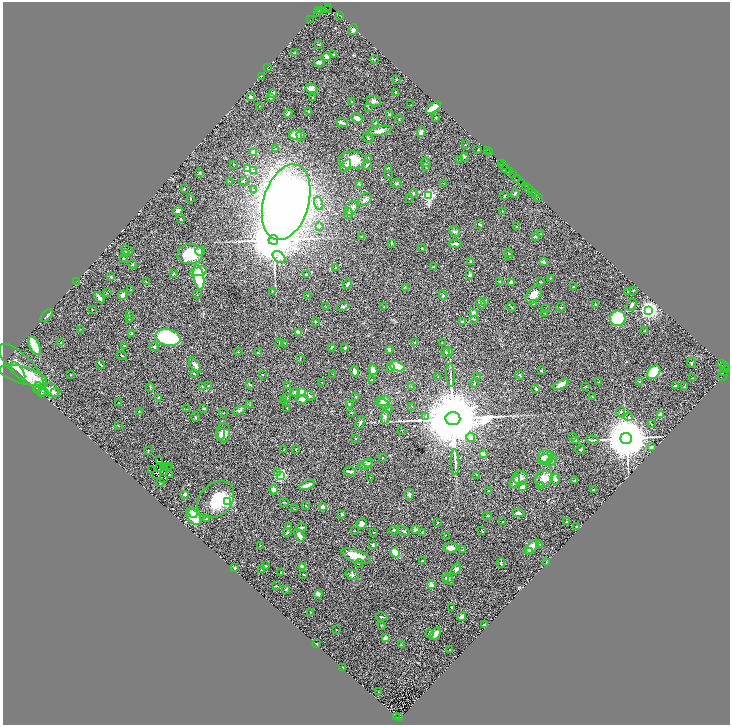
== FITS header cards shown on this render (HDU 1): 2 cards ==
NAXIS1  =                 1455
NAXIS2  =                 1446

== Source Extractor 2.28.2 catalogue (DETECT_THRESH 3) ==
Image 1455 x 1446 px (HDU 1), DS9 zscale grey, zoomed out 1/2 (1 PNG px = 2 x 2 image px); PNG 732 x 727 px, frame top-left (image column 2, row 1446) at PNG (3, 2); each listed source drawn as its Kron ellipse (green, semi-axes under 4 px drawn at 4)
Background 0.686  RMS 0.025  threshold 0.0747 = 3 sigma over >= 5 px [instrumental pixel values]
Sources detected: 441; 47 cannot appear on this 1/2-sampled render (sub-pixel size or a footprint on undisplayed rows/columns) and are neither listed nor drawn; the other 394 listed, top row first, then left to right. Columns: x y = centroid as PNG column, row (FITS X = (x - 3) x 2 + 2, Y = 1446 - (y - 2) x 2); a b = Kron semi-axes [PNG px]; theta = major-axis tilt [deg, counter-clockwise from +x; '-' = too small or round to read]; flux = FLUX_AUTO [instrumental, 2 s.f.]
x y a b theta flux
329 7 2 2 - 21
327 9 2 1 - 15
318 10 3 1 - 54
320 11 2 1 - 66
318 12 3 1 - 38
340 15 2 1 - 33
310 20 2 1 - 20
353 30 5 4 - 13
318 44 3 2 - 2.4
295 53 3 3 - 6.1
334 54 3 2 - 4.2
327 57 4 3 - 21
374 59 3 3 - 3.3
319 62 5 3 - 20
267 68 3 1 - 1.5
261 76 3 2 - 1.7
396 79 3 2 - 3
311 88 6 4 -15 26
396 92 3 3 - 4.3
273 94 2 2 - 46
251 96 2 2 - 32
270 97 3 2 - 5.8
313 98 2 2 - 2.5
374 101 7 5 -16 12
352 102 3 2 - 3.2
411 105 2 2 - 2.1
259 106 2 2 - 2.2
368 108 3 2 - 1.9
434 108 9 4 34 110
308 111 2 2 - 5.3
288 113 5 2 - 5.2
389 115 3 3 - 7.6
436 117 3 2 - 4.1
357 118 6 4 -27 27
399 119 2 2 - 2.3
342 122 6 3 -22 14
375 123 3 3 - 4.6
379 131 13 4 11 33
421 132 5 4 - 17
296 135 6 5 - 56
301 135 5 3 - 9.9
368 138 6 3 -50 5.2
465 145 2 1 - 2.1
275 149 3 2 - 2.5
478 150 3 2 - 2.3
487 150 2 1 - 23
253 152 3 3 - 53
490 153 3 1 - 41
464 157 4 2 - 4.2
368 158 4 1 - 2.2
352 160 13 8 -2 85
460 160 2 2 - 2.7
426 162 5 3 - 5.3
234 164 2 2 - 6.7
501 164 2 1 - 30
367 165 5 3 - 6.8
346 166 7 3 55 10
504 166 3 2 - 44
425 167 3 2 - 2.4
388 168 3 2 - 6.7
506 168 2 1 - 35
248 169 3 3 - 37
253 171 4 3 - 6.8
510 171 4 1 - 140
199 172 3 2 - 4.5
513 174 3 1 - 21
388 175 2 1 - 2.2
517 178 3 1 - 50
229 181 2 2 - 1.7
244 181 4 3 - 3.7
397 183 5 4 - 6.5
443 183 2 1 - 1.4
522 183 2 1 - 29
360 185 3 2 - 9.7
525 186 3 2 - 57
529 188 3 1 - 83
184 189 3 2 - 3.9
253 190 3 3 - 5.8
533 192 3 1 - 78
413 193 4 4 - 5.7
515 193 4 2 - 4.8
535 195 2 1 - 9.1
428 196 3 3 - 950
504 196 2 2 - 3.2
538 197 2 1 - 74
409 198 2 1 - 1.9
190 199 3 2 - 2.9
365 200 8 5 39 16
286 202 39 22 74 6600
319 203 7 3 -72 8.2
351 208 8 6 54 14
178 211 5 3 - 21
503 211 3 2 - 2.3
348 214 5 3 - 5.6
181 219 2 2 - 2.3
479 224 3 3 - 4.6
319 226 4 3 - 4.3
517 227 4 3 - 3.8
454 231 6 4 -47 8.8
541 234 2 2 - 3.5
535 236 3 2 - 11
362 237 2 2 - 5.3
273 240 5 5 - 42000
391 243 4 2 - 3.3
455 244 6 2 2 13
422 248 2 2 - 4.1
127 250 6 2 -27 4.3
200 251 5 4 - 26
508 252 3 2 - 5.1
126 254 4 3 - 29
190 254 13 10 3 170
509 255 3 3 - 7.1
279 257 7 5 -43 17
123 258 3 2 - 5.3
470 261 3 2 - 3.1
543 262 3 3 - 15
132 264 4 2 - 5.6
336 267 3 3 - 3.5
434 267 3 2 - 5.8
199 271 8 3 14 110
174 274 3 3 - 3.8
306 274 3 2 - 6.5
470 275 3 3 - 11
111 277 3 2 - 6.9
199 277 12 5 -80 410
550 278 3 2 - 2.5
500 281 3 2 - 2.7
76 282 2 1 - 1.1
146 282 3 2 - 2.3
511 282 2 2 - 48
540 282 3 2 - 3.1
348 284 5 2 - 12
405 287 3 2 - 2.4
573 287 2 2 - 3
131 290 3 2 - 1.9
633 291 2 2 - 3.3
272 292 3 2 - 2
627 292 3 2 - 2.2
107 293 2 2 - 1.9
123 295 5 3 - 19
197 295 2 2 - 2.1
443 295 4 3 - 5.9
534 295 10 6 55 42
308 296 2 1 - 1.4
100 298 6 3 -55 18
485 302 3 3 - 4.1
481 303 5 3 - 16
534 304 2 2 - 4.7
595 304 3 2 - 3.9
632 305 6 2 58 10
326 307 3 2 - 2.2
343 307 6 3 14 9.2
384 307 2 1 - 1.8
511 307 5 2 - 4.5
561 307 5 2 - 3
546 308 3 2 - 2.7
92 310 2 1 - 2.3
648 310 4 3 - 2600
474 313 3 3 - 19
545 313 2 1 - 1.4
129 314 3 2 - 7.2
47 315 8 3 50 9.9
618 318 8 7 - 200
129 319 2 2 - 2.5
474 319 4 2 - 2.6
315 321 2 2 - 14
463 322 4 3 - 13
81 329 2 2 - 1.9
645 330 4 2 - 2.9
299 332 3 3 - 26
132 334 3 2 - 3
168 337 12 8 -12 500
415 342 3 2 - 2.4
61 343 4 3 - 5.3
279 343 2 2 - 2.1
285 343 3 2 - 2.4
442 343 3 2 - 1.7
34 346 10 5 -63 61
125 346 4 3 - 5.4
154 347 4 3 - 6.2
331 347 3 2 - 7.5
345 348 2 2 - 11
389 349 3 3 - 8.8
238 352 2 2 - 1.6
445 352 4 3 - 4.5
448 352 5 3 - 6.2
258 353 3 2 - 6.1
122 356 5 2 - 3.1
300 358 2 2 - 3
691 363 4 2 - 3.7
100 364 5 2 - 3.6
722 364 3 1 - 18
195 365 9 3 -55 22
21 366 29 11 -44 73
397 366 8 4 -17 100
725 366 4 2 - 27
391 367 4 2 - 4.9
727 369 3 2 - 62
373 370 5 3 - 25
541 370 3 2 - 5
18 371 10 4 -54 88
355 371 5 4 - 20
724 371 3 2 - 350
654 372 7 5 48 240
194 374 3 2 - 3.2
333 374 2 1 - 1.2
23 375 24 8 -15 150
71 375 2 2 - 2.3
263 375 2 2 - 2.4
450 375 12 2 -86 11
520 375 4 3 - 4.2
723 375 5 2 - 120
478 376 2 2 - 1.8
438 377 3 2 - 3.2
692 378 2 1 - 3
372 380 2 2 - 3.3
599 382 2 2 - 1.9
639 382 3 2 - 2.5
322 383 2 1 - 1.7
474 383 4 3 - 5.5
561 384 8 3 31 48
250 385 4 3 - 4.3
208 386 3 2 - 2.2
287 386 3 2 - 2.3
411 386 3 1 - 1.7
586 386 3 2 - 2.4
675 386 3 2 - 6
150 387 4 2 - 3.1
203 387 2 2 - 2.9
684 387 3 2 - 3.5
37 388 5 3 - 7.2
536 389 3 2 - 10
41 391 8 3 -23 9.4
52 391 8 6 -45 27
295 392 5 3 - 8
301 392 4 4 - 88
41 393 3 1 - 1.5
54 393 3 3 - 5
310 396 6 3 -41 7
159 397 4 2 - 5.2
287 397 4 3 - 4.2
356 397 2 2 - 13
592 397 3 2 - 2
302 399 5 3 - 29
283 400 2 2 - 2.5
383 401 8 4 16 20
119 403 2 1 - 1.3
349 403 2 2 - 5.6
384 404 6 4 -26 25
250 405 2 2 - 1.9
412 406 2 2 - 1.8
204 408 3 2 - 3
287 408 2 1 - 2.1
187 409 2 2 - 1.5
388 409 3 3 - 4.6
239 410 6 4 15 10
139 411 2 2 - 5.7
351 412 3 2 - 2.3
621 412 5 3 - 4.9
223 413 4 1 - 2.1
661 415 2 2 - 54
195 417 5 2 - 4.1
385 417 6 4 -88 15
425 417 3 3 - 6.6
629 417 4 2 - 3.2
453 419 7 6 - 86000
360 423 7 3 65 11
651 424 3 2 - 4.3
119 426 2 1 - 1.7
402 430 2 2 - 1.7
224 432 10 6 89 45
220 434 6 3 77 17
471 437 5 3 - 27
573 437 2 2 - 1.8
626 438 6 5 - 33000
356 439 2 2 - 1.8
575 440 3 3 - 4.2
592 440 6 2 -7 5.1
651 447 3 2 - 6.2
284 449 3 1 - 3
296 449 3 2 - 2.6
580 450 5 3 - 5.7
148 451 3 2 - 2.6
483 454 3 2 - 12
546 457 8 6 -7 84
383 458 2 1 - 3
545 459 7 5 0 45
552 460 6 3 63 10
160 461 2 1 - 2.3
455 462 13 2 -88 12
368 463 5 4 - 7.3
365 465 7 3 22 7.9
163 466 2 1 - 2.2
170 466 2 1 - 0.15
160 467 2 1 - 2.6
165 468 2 1 - 0.082
152 469 2 1 - 8.9
168 469 2 1 - 5.3
350 471 6 3 -8 17
164 472 2 1 - 1.4
277 472 3 2 - 18
156 474 4 2 - 0.71
170 474 2 1 - 3.3
280 475 3 3 - 630
477 475 3 2 - 2.1
370 477 2 2 - 2.2
520 477 7 7 - 19
163 478 2 1 - 1.6
544 479 9 7 38 53
555 479 5 3 - 12
515 481 7 3 58 27
574 481 3 2 - 2.8
161 482 2 2 - 17
307 485 8 3 20 24
541 485 2 2 - 20
522 487 4 3 - 12
273 489 5 4 - 12
489 490 2 2 - 4.9
593 490 3 2 - 4.2
185 494 2 2 - 15
409 494 5 4 - 9.7
216 500 21 15 45 160
228 502 3 3 - 1100
284 502 4 2 - 3.1
305 505 2 2 - 2.5
322 507 4 3 - 11
295 509 4 2 - 3.1
193 513 5 4 - 23
518 513 6 4 5 13
342 514 2 2 - 7.2
487 516 4 2 - 3.7
194 517 9 5 -50 130
206 518 3 2 - 4
503 522 2 1 - 1.4
566 522 3 2 - 4.2
437 523 2 2 - 3.2
362 524 5 4 - 22
288 526 3 2 - 5.7
302 527 5 2 - 5.2
576 527 2 2 - 2.4
393 530 4 3 - 6.4
415 530 4 3 - 11
355 531 2 2 - 4
403 531 6 2 -32 6.9
482 531 3 2 - 3.3
287 532 4 3 - 5.4
373 532 2 2 - 2.1
422 533 3 2 - 2.5
299 535 7 3 -57 22
445 535 3 2 - 1.6
373 544 3 2 - 8.7
540 544 2 2 - 1.8
260 546 2 1 - 1.6
531 547 9 4 45 50
451 548 7 5 8 20
462 550 3 2 - 2.2
530 551 3 3 - 7.7
395 552 5 4 - 150
356 556 15 6 -19 74
422 561 2 2 - 3.8
546 562 2 2 - 2
359 563 4 2 - 3
501 563 5 3 - 5.7
265 566 3 2 - 2.3
302 566 4 3 - 16
235 568 4 2 - 4.3
456 569 6 4 53 11
262 570 2 2 - 5.7
280 573 3 3 - 2.9
304 575 3 2 - 4.6
352 575 7 4 -18 9.8
446 578 4 3 - 4.7
448 579 7 3 -47 6.5
431 585 3 3 - 27
276 586 3 2 - 2.7
286 589 3 2 - 4.7
318 594 4 3 - 19
451 607 2 2 - 6
310 613 4 2 - 2.2
462 616 4 3 - 9.5
381 617 6 2 -10 3.7
484 624 2 2 - 5.1
381 625 3 2 - 2.4
336 630 2 2 - 1.4
429 634 4 4 - 5.3
435 634 7 4 55 32
386 638 2 2 - 59
316 644 4 1 - 3.1
401 645 3 2 - 5.4
449 649 2 1 - 1.3
342 667 2 2 - 3
378 692 2 1 - 2.2
397 717 3 1 - 420
399 718 2 2 - 130
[47 sub-pixel or undisplayed-footprint detections neither listed nor drawn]